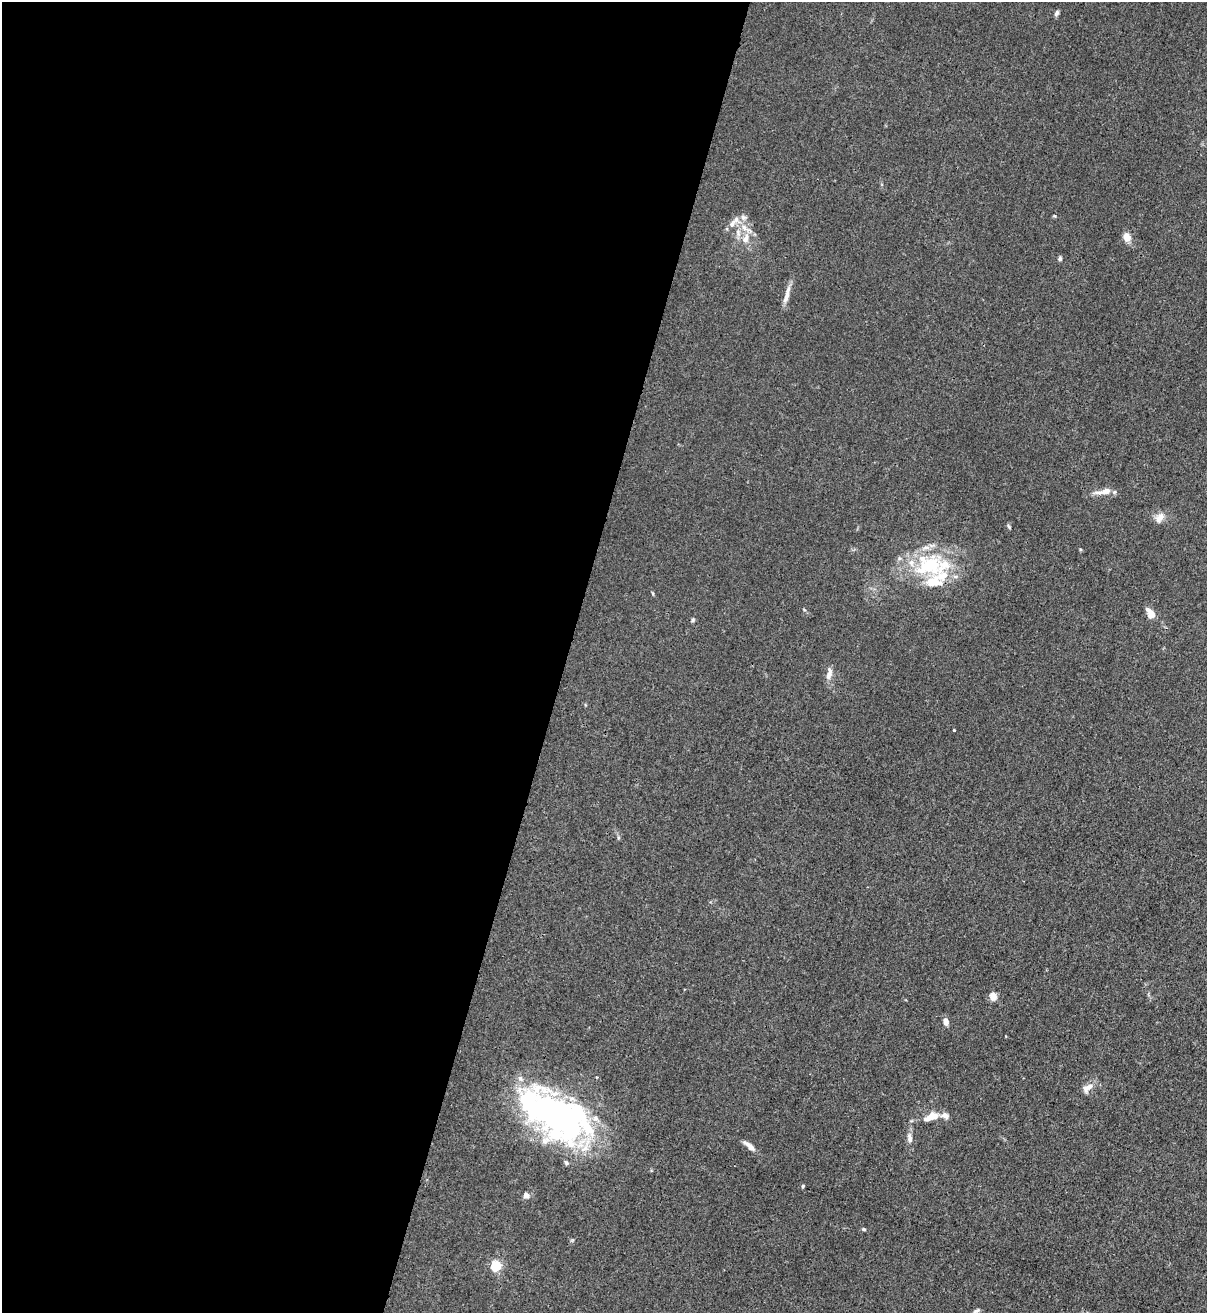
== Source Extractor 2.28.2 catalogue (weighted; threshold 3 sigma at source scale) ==
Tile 5 of 4 x 4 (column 1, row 2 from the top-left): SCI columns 224-1428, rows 2657-3967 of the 5387 x 5310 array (HDU 1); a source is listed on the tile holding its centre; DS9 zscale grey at full resolution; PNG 1209 x 1315 px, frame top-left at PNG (2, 2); no overlay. Shown black and unused: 47% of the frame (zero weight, under 3 of 4 exposures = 7% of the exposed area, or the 3 px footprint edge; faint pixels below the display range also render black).
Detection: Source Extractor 2.28.2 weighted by HDU 2 'WHT'; one run over the whole footprint, this tile lists its part. Background 0.0294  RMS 0.0029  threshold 0.0133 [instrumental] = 3 sigma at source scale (4.5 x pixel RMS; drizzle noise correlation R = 1.50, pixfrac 1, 0.05/0.05 arcsec/px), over >= 5 px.
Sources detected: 45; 4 inside a brighter object's white glare — not listed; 11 inside a brighter listed object's ellipse — not listed separately; the other 30 listed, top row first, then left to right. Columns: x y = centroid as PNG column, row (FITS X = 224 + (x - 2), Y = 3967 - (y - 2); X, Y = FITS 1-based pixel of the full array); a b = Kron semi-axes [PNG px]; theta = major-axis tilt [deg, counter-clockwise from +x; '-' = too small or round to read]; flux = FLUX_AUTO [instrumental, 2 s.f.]
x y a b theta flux
1056 13 7 5 63 0.78
1054 216 4 4 - 0.3
736 219 11 7 52 1.5
738 233 11 7 -83 1.8
1127 237 9 8 - 2.6
746 238 15 8 71 2.7
1060 259 5 5 - 0.61
787 295 27 6 75 2.4
1106 491 14 8 15 2.7
1160 518 15 10 54 2.2
1009 527 7 3 -55 0.39
1080 549 4 4 - 0.31
930 565 41 31 -19 23
804 609 5 3 - 0.27
1150 613 13 7 -57 2.8
693 620 6 4 89 0.43
829 675 13 7 73 1.9
954 730 3 3 - 0.44
993 996 10 7 -76 2
946 1021 8 5 -75 1.9
1087 1088 17 9 40 2.2
931 1117 21 9 22 3.7
572 1131 62 34 30 43
909 1138 14 7 -80 1.5
749 1146 20 6 -40 1.7
803 1186 5 4 - 0.33
526 1195 7 6 - 1.3
863 1229 5 4 - 0.46
496 1266 5 5 - 25
977 1310 9 4 18 0.56